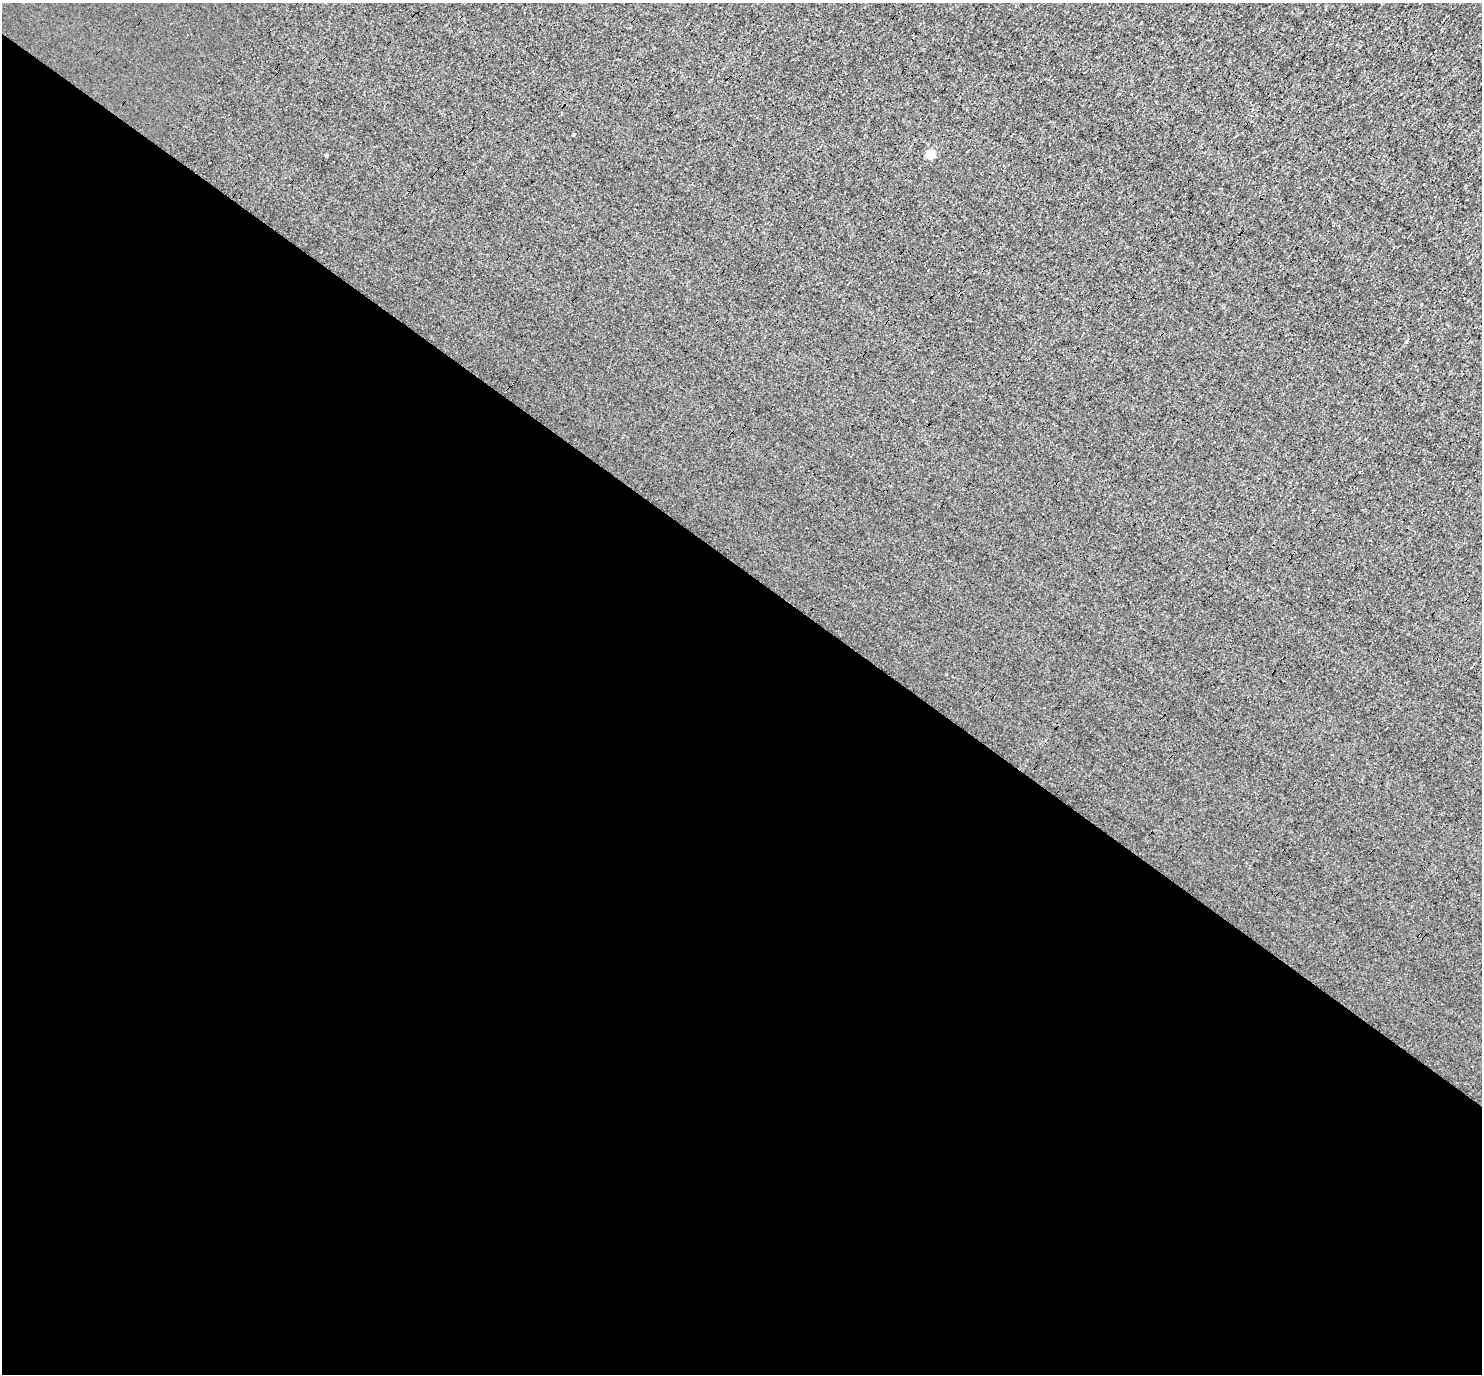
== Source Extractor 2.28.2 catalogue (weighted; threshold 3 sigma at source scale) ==
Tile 14 of 4 x 4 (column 2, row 4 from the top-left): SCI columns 1481-2960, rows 148-1519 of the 5920 x 5922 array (HDU 1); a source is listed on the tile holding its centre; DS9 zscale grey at full resolution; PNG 1484 x 1376 px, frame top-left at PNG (2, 3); no overlay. Shown black and unused: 59% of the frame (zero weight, under 3 of 4 exposures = <1% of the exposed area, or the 3 px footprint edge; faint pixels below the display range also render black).
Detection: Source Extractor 2.28.2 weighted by HDU 2 'WHT'; one run over the whole footprint, this tile lists its part. Background 0.00285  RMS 0.048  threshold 0.216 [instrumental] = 3 sigma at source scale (4.5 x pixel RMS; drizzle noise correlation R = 1.50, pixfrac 1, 0.05/0.05 arcsec/px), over >= 5 px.
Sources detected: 4; all 4 listed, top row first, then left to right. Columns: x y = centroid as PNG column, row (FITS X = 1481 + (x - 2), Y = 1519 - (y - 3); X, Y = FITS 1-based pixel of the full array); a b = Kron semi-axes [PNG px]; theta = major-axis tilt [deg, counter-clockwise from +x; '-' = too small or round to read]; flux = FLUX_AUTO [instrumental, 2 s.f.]
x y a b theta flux
574 134 3 3 - 14
930 154 5 5 - 220
326 155 3 3 - 8.7
1406 342 4 4 - 3.8